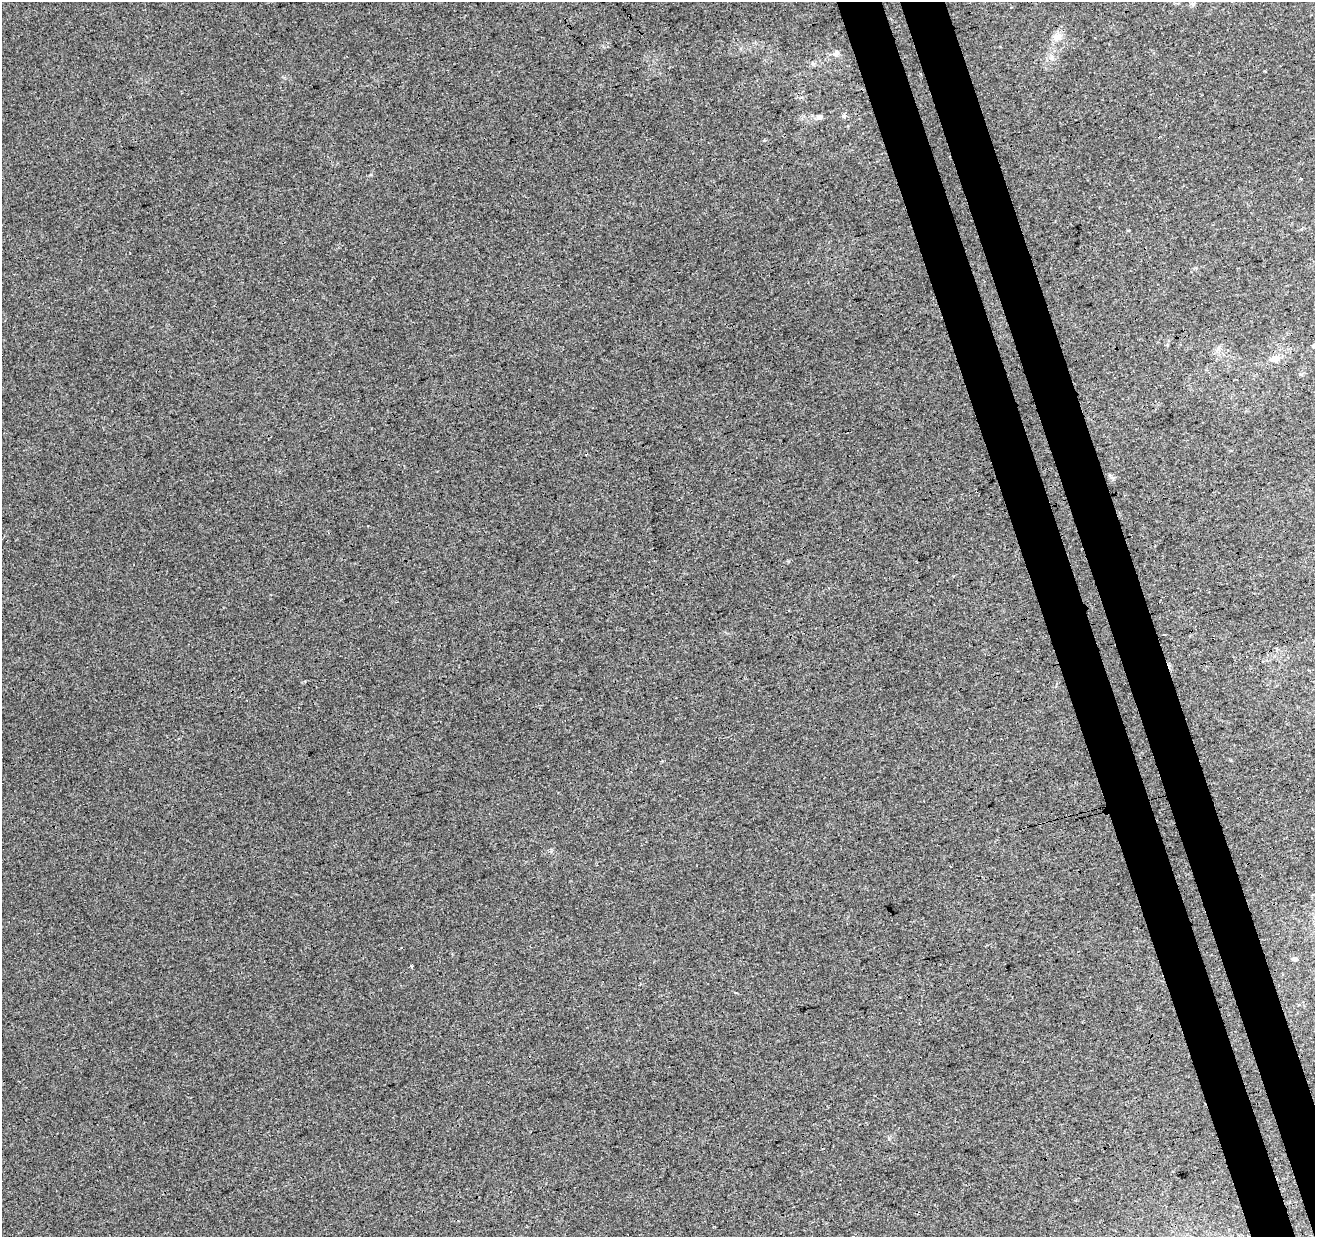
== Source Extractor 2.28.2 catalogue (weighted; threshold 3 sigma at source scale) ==
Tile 6 of 4 x 4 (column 2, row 2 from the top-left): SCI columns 1370-2682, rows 2596-3830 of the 5363 x 5139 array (HDU 1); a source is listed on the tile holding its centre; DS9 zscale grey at full resolution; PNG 1317 x 1239 px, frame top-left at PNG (2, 2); no overlay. Shown black and unused: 7% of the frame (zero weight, under 3 of 4 exposures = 5% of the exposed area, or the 3 px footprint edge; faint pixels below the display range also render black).
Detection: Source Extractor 2.28.2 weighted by HDU 2 'WHT'; one run over the whole footprint, this tile lists its part. Background 0.00135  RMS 0.0036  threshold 0.0163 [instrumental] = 3 sigma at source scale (4.5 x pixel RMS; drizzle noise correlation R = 1.50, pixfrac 1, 0.0396/0.0396 arcsec/px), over >= 5 px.
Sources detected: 9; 1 cosmic-ray / hot-pixel residue — not listed; the other 8 listed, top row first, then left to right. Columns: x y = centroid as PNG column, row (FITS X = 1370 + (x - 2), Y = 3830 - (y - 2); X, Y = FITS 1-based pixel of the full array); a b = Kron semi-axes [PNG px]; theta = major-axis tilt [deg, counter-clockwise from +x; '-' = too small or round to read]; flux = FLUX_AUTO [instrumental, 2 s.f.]
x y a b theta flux
1057 36 15 10 60 2.8
837 53 9 7 58 1.3
843 116 6 5 - 0.61
819 117 8 6 17 1.2
1300 179 3 2 - 0.52
1275 359 11 8 0 3.3
1295 959 7 4 6 0.71
411 966 3 3 - 0.48